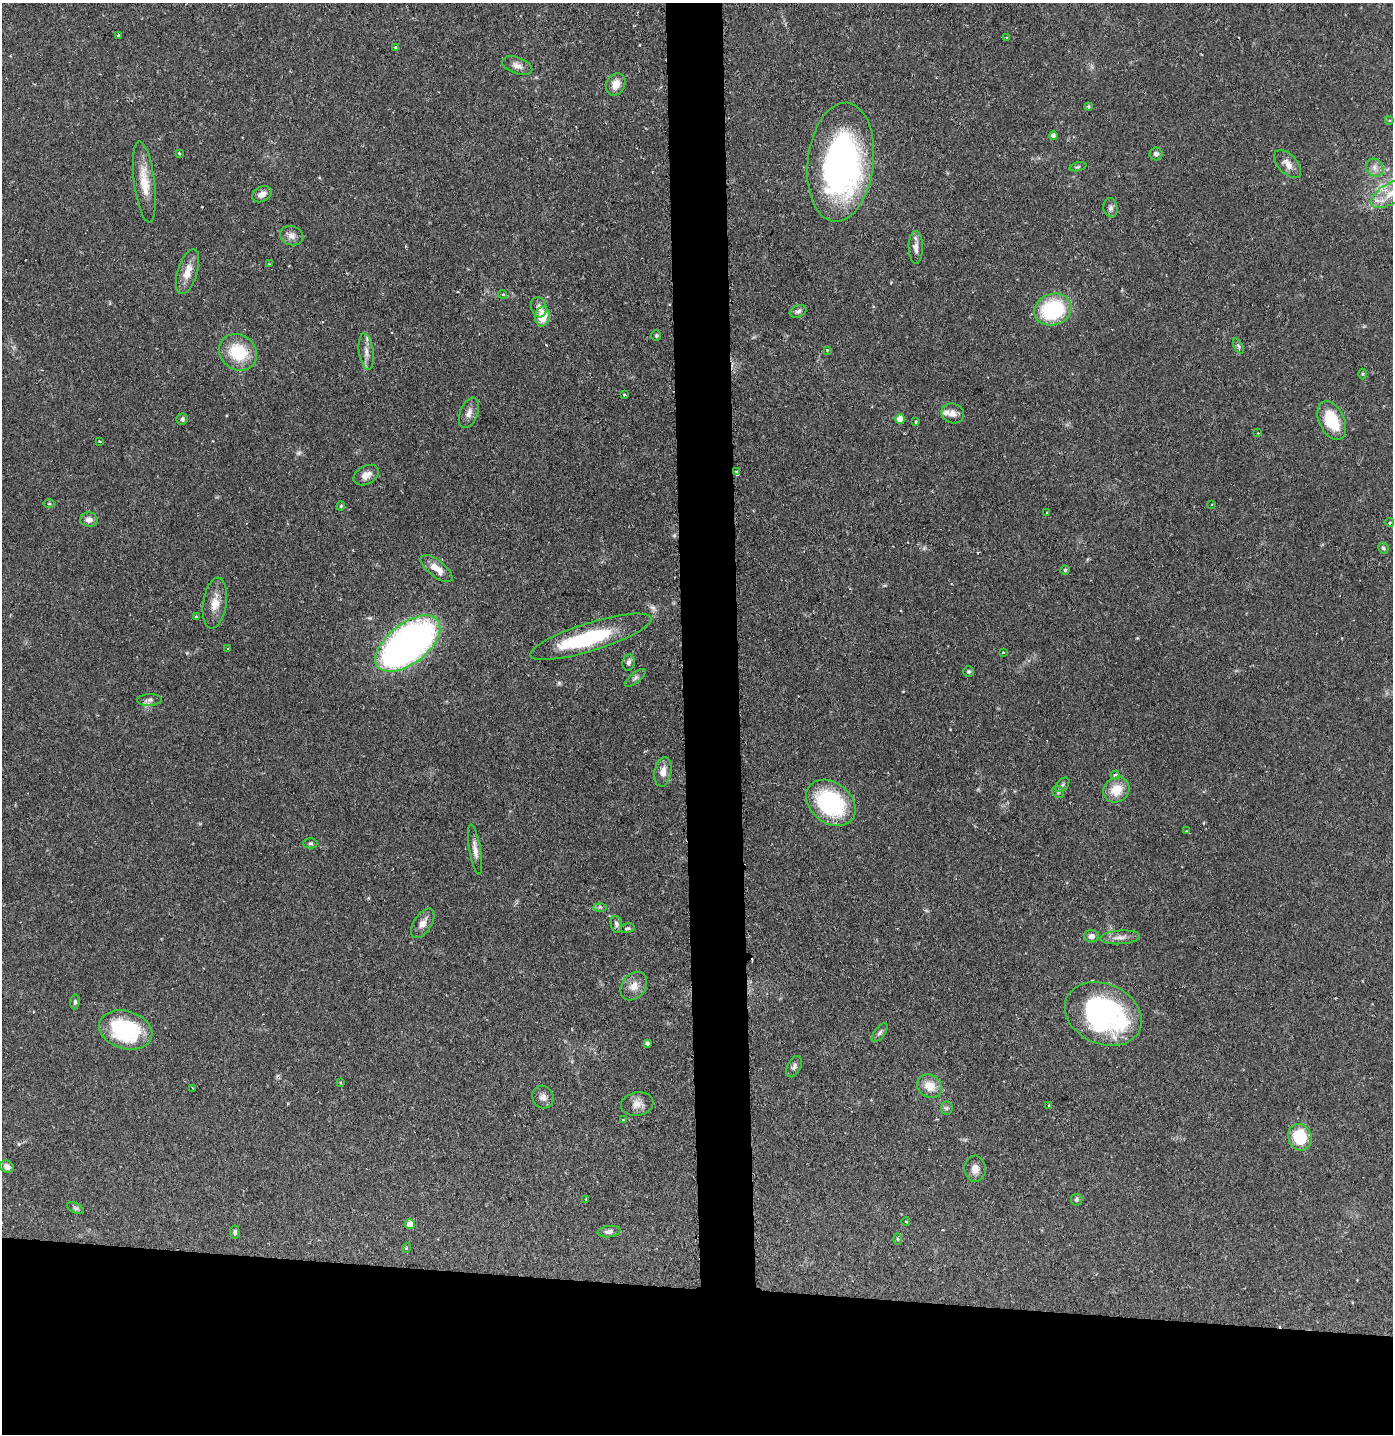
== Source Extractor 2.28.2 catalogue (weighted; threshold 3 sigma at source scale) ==
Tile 8 of 3 x 3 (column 2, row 3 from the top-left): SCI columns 1470-2860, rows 9-1440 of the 4332 x 4304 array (HDU 1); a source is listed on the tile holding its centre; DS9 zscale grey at full resolution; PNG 1395 x 1436 px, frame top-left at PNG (2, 3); each listed source drawn as its Kron ellipse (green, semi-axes under 4 px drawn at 4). Shown black and unused: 14% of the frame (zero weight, under 2 of 3 exposures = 1% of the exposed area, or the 3 px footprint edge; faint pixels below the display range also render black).
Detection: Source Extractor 2.28.2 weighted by HDU 2 'WHT'; one run over the whole footprint, this tile lists its part. Background 0.131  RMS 0.0054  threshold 0.0245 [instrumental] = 3 sigma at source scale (4.5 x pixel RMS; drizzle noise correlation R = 1.50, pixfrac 1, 0.05/0.05 arcsec/px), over >= 5 px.
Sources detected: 113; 1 too faint to see at this stretch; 2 inside a brighter object's white glare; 3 cosmic-ray / hot-pixel residue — neither listed nor drawn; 2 inside a brighter listed object's ellipse — not listed separately; the other 105 listed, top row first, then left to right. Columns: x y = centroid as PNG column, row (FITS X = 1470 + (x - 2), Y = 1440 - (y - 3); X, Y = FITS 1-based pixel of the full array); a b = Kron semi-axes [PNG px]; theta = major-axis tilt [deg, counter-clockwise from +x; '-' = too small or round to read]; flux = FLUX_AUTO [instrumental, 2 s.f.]
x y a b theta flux
118 35 3 3 - 1
1006 37 3 3 - 0.84
395 47 3 3 - 1.3
517 65 16 8 -19 3.5
616 84 11 9 64 5.5
1088 107 4 3 - 0.7
1389 120 4 3 - 0.58
1053 136 4 4 - 1.9
179 154 4 3 - 0.76
1156 154 6 6 - 1.6
841 162 60 33 83 170
1288 164 17 9 -46 4.8
1078 167 9 3 13 0.82
1375 168 9 8 - 3.1
144 182 41 10 -83 12
262 194 10 7 26 3.7
1391 194 22 10 30 8.9
1111 208 9 7 -79 2
292 236 12 9 -15 3.2
916 247 16 7 -89 3.6
269 264 3 3 - 0.4
187 272 23 10 73 7.5
503 294 4 3 - 1.8
539 307 10 7 -72 2.7
1053 310 19 15 20 42
798 311 9 5 21 1.5
542 316 10 7 83 12
656 335 5 4 - 0.69
1238 346 8 4 -65 1
827 350 4 3 - 0.42
238 352 20 17 -37 22
366 352 18 7 -82 4
1362 374 5 3 - 0.58
624 395 3 3 - 1.6
469 413 16 9 68 3.6
953 413 11 9 -17 3.7
182 419 6 5 - 1.3
900 419 5 5 - 6
1332 421 20 12 -64 21
916 422 3 3 - 0.91
1258 433 3 3 - 0.51
100 441 3 3 - 0.89
736 472 3 3 - 1.3
366 475 14 9 30 4.2
49 504 5 3 - 0.59
1212 504 2 2 - 0.5
341 506 4 4 - 0.55
1047 512 3 3 - 1
89 520 8 7 - 2.7
1390 523 4 4 - 1.1
1383 548 6 5 - 1.2
436 568 19 8 -38 6.1
1065 570 4 4 - 0.69
215 603 25 11 82 7.7
196 617 3 3 - 0.74
591 637 63 14 17 52
408 644 38 20 38 260
228 649 3 3 - 0.57
1003 652 3 2 - 0.53
629 662 8 6 81 1.7
969 671 5 5 - 0.85
635 678 12 5 39 1.6
149 700 12 6 1 1.9
663 772 15 8 80 4.6
1115 775 5 4 - 0.92
1062 785 8 5 48 1.2
1116 790 13 12 - 10
1058 792 6 5 - 0.95
831 803 27 20 -38 55
1187 831 4 2 - 0.43
310 843 7 5 0 1
475 849 25 6 -80 3.9
600 907 6 4 -1 0.97
423 923 16 9 57 4.5
616 924 8 5 -83 1.6
628 928 7 5 13 1
1091 936 7 6 - 2.3
1120 937 20 7 4 3.8
634 986 15 12 52 5.2
75 1002 7 4 83 1.2
1103 1014 40 30 -24 110
126 1030 27 19 -17 52
880 1033 11 5 53 1.4
647 1043 4 4 - 1.2
794 1067 11 6 65 1.8
341 1083 4 3 - 0.46
929 1086 13 11 -39 8.2
193 1088 3 2 - 0.41
543 1097 11 10 - 3.1
637 1104 16 11 11 4.6
1049 1105 3 3 - 0.6
947 1108 6 6 - 1.2
623 1120 3 3 - 0.84
1300 1137 13 11 -71 21
7 1167 7 6 - 3.2
975 1169 13 10 -87 4
586 1199 2 2 - 0.39
1076 1200 6 6 - 1.2
75 1208 9 5 -27 1.3
906 1222 4 3 - 0.43
410 1224 5 5 - 4.7
235 1232 7 5 -87 1.4
609 1232 11 5 8 2
898 1239 6 4 -89 0.78
406 1248 5 3 - 0.51
Overlapping masked pixels (flux is a lower limit): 1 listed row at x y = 736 472
Isophote crosses this tile's border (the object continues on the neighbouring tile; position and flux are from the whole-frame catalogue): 1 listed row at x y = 1391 194